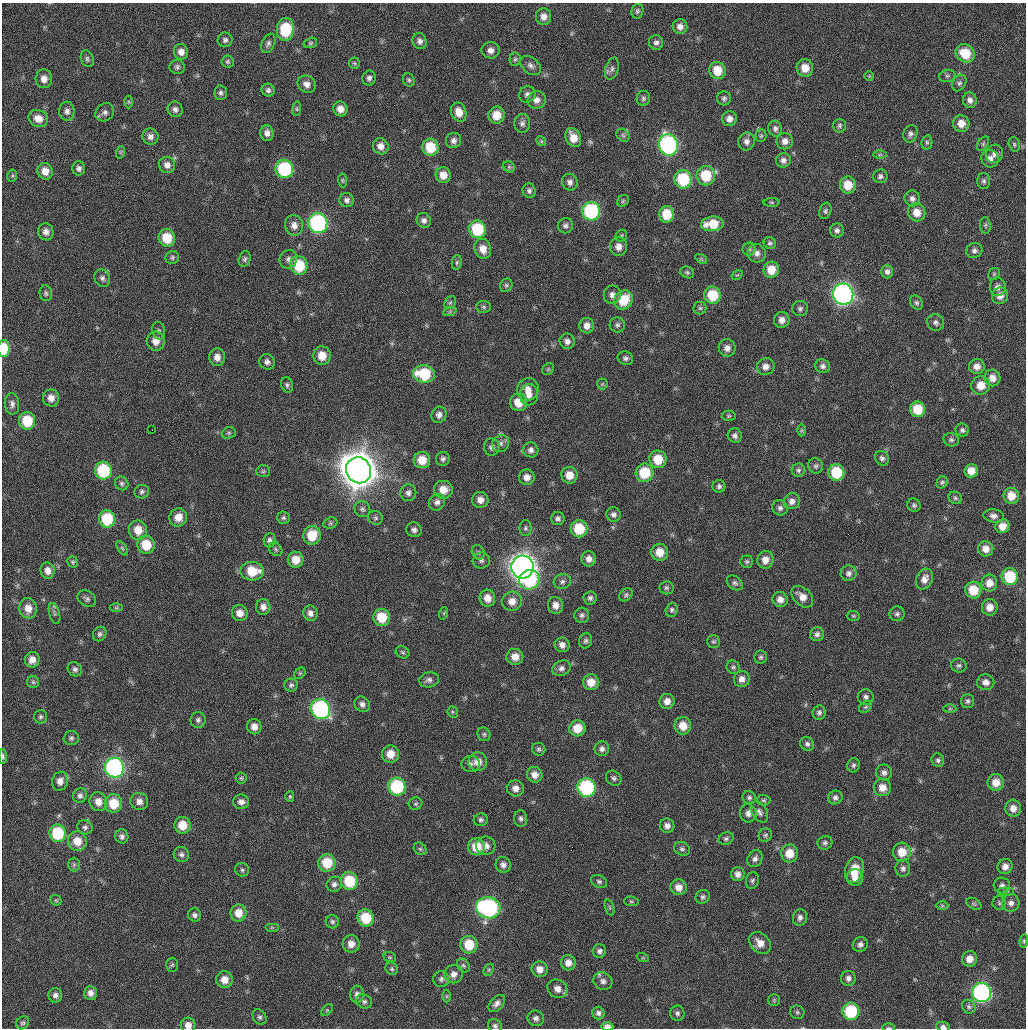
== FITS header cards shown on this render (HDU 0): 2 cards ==
NAXIS1  =                 1024 / Comment
NAXIS2  =                 1026 / Comment

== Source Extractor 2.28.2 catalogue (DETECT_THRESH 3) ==
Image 1024 x 1026 px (HDU 0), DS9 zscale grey, 1 PNG px = 1 image px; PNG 1028 x 1030 px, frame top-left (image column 1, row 1026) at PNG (2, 3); each listed source drawn as its Kron ellipse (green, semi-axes under 4 px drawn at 4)
Background 50.3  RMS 5.7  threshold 17.1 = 3 sigma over >= 5 px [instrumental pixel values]
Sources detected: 426; all 426 listed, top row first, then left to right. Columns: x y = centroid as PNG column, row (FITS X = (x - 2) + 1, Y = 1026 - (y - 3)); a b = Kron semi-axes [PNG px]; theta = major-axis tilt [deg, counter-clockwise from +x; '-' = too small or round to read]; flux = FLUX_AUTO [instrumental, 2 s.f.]
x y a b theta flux
637 11 7 6 - 810
544 17 8 7 - 2600
680 26 7 7 - 2000
285 29 11 8 83 17000
225 40 7 7 - 1200
420 41 8 7 - 1700
268 43 10 6 64 1300
310 43 7 5 16 610
656 43 7 7 - 1300
490 50 9 8 - 2200
181 52 8 7 - 2500
965 53 10 8 -38 9900
87 59 9 6 -70 960
515 59 7 5 85 790
228 61 6 6 - 730
354 63 5 5 - 590
531 66 11 8 -39 1700
177 67 7 7 - 1100
805 68 9 8 - 4800
612 69 11 6 73 1300
717 70 9 8 - 7500
869 76 5 5 - 490
947 76 8 6 13 770
369 78 7 6 - 1300
44 79 9 8 - 2800
409 80 7 5 -63 770
959 83 9 6 60 1100
307 84 9 8 - 2300
268 90 6 6 - 1000
221 93 7 6 - 1000
527 94 8 8 - 1500
643 98 7 6 - 970
724 98 7 7 - 990
537 100 9 8 - 2300
970 100 8 7 - 1800
129 102 6 4 -90 490
175 109 8 7 - 1500
297 109 7 3 82 520
340 109 7 7 - 3100
67 111 9 7 -88 1800
105 112 10 8 39 1600
459 112 10 7 -69 4000
496 115 8 8 - 5700
38 118 10 8 -24 3900
729 119 7 7 - 2400
522 123 9 8 - 1500
961 123 8 8 - 4000
840 125 7 6 - 910
775 129 8 6 -76 1300
267 133 8 6 -87 2000
910 134 9 7 67 1400
623 135 7 5 -45 870
761 136 6 5 - 650
150 137 8 8 - 1900
573 138 10 7 -64 4900
453 141 8 7 - 1600
541 141 5 4 - 530
785 141 8 8 - 2300
746 142 9 8 - 1900
927 142 7 5 78 750
983 144 8 5 55 690
1014 144 7 5 -76 740
668 145 11 9 -75 80000
381 146 8 7 - 2700
430 147 8 8 - 11000
121 152 6 4 71 510
995 154 9 8 - 1900
880 155 7 4 1 590
990 159 9 8 - 2200
783 160 7 7 - 1600
167 165 8 8 - 2200
509 167 6 5 - 600
79 168 7 6 - 1300
284 169 9 8 - 32000
45 171 8 7 - 3800
443 175 8 7 - 4000
12 176 6 5 - 670
706 176 10 9 - 13000
880 176 7 7 - 1000
683 179 9 8 - 19000
342 180 7 4 -84 580
984 181 8 6 -89 1000
570 182 8 7 - 1600
848 185 8 8 - 7000
529 191 7 6 - 1200
912 198 8 7 - 1700
347 200 7 7 - 1400
623 201 6 5 - 610
771 202 8 4 -1 600
591 211 9 9 - 39000
825 211 8 5 72 890
917 212 9 8 - 4200
667 214 8 7 - 9300
424 220 7 7 - 1500
318 223 10 9 - 69000
712 224 11 7 6 8300
294 225 10 9 - 2800
985 225 8 5 -86 760
565 226 8 7 - 1300
477 229 9 8 - 19000
837 230 7 7 - 1300
46 232 8 7 - 2100
621 236 6 5 - 630
167 238 9 8 - 10000
770 243 6 5 - 790
618 247 9 8 - 2600
483 249 10 8 -75 3900
749 249 6 6 - 910
974 250 8 7 - 1300
757 253 9 9 - 2100
172 258 7 6 - 840
245 259 8 5 70 900
288 259 9 8 - 1700
701 259 6 4 -34 500
457 262 7 5 84 710
299 265 9 8 - 16000
771 270 8 7 - 6000
887 271 7 6 - 1500
687 272 7 5 -24 770
994 274 6 5 - 570
737 275 6 4 31 450
102 278 9 7 -63 1400
506 285 7 6 - 810
998 287 9 8 - 1600
46 293 8 6 -84 930
843 294 10 10 - 150000
612 295 9 8 - 1900
712 295 9 8 - 12000
1000 296 8 8 - 2600
623 300 10 9 - 11000
450 303 7 5 52 720
917 303 8 6 -57 860
483 307 7 6 - 820
700 308 6 6 - 710
800 308 8 7 - 1100
450 311 7 4 19 630
782 320 8 7 - 2200
936 322 9 8 - 1400
617 325 8 7 - 1100
587 326 7 7 - 2700
159 331 9 6 -78 890
156 341 9 9 - 3400
567 341 8 7 - 1700
4 348 8 5 -90 11000
727 348 9 8 - 2300
322 356 9 8 - 5600
217 357 9 7 -86 2900
625 358 8 6 -18 1100
267 362 8 7 - 1600
823 366 7 6 - 1300
977 366 8 7 - 2500
766 367 9 8 - 2300
548 369 6 5 - 620
424 374 11 9 -10 17000
992 378 8 8 - 3100
602 384 5 5 - 530
287 385 8 6 -71 910
981 385 9 9 - 4800
528 389 11 10 - 3500
529 395 10 9 - 2800
51 398 8 8 - 2800
518 402 9 8 - 6200
12 404 11 7 -86 1700
918 409 8 7 - 9500
439 415 8 7 - 1800
729 416 7 5 2 670
27 421 9 8 - 13000
152 430 2 2 - 1900
801 430 6 4 89 570
962 430 6 6 - 1000
229 433 7 5 20 660
735 436 7 7 - 1400
951 440 7 6 - 940
501 444 9 8 - 1700
492 447 8 7 - 1700
531 450 8 7 - 1500
882 458 7 6 - 1200
443 459 7 7 - 1200
658 459 9 8 - 8200
422 460 8 8 - 6400
816 466 8 7 - 1100
358 470 13 12 - 870000
799 470 7 6 - 1000
103 471 9 8 - 23000
263 471 7 5 2 740
971 471 6 6 - 4000
836 472 8 8 - 15000
644 473 9 9 - 13000
569 475 8 8 - 5200
527 477 8 7 - 2700
942 482 6 5 - 730
122 483 7 6 - 920
719 486 6 6 - 1000
443 490 9 9 - 4600
142 492 7 6 - 1000
408 493 8 8 - 1600
1011 496 8 7 - 5200
955 498 7 6 - 750
480 500 8 8 - 2700
792 501 8 7 - 2100
437 502 8 8 - 1600
914 505 7 6 - 850
780 508 8 7 - 1300
362 509 8 7 - 1100
613 514 7 7 - 1400
993 516 10 6 -5 1600
178 517 9 8 - 4200
283 518 6 6 - 880
375 518 7 6 - 880
107 519 8 8 - 16000
558 519 6 6 - 1200
330 523 7 5 21 710
1002 526 7 7 - 3800
525 528 8 6 89 860
579 529 8 8 - 13000
138 530 10 9 - 5700
414 530 8 7 - 1400
312 535 9 8 - 10000
270 540 7 6 - 1200
146 545 9 8 - 9900
122 548 8 4 -54 610
276 549 7 6 - 770
986 549 8 7 - 3200
478 552 7 6 - 920
660 552 8 8 - 5500
589 559 7 7 - 2300
296 560 8 8 - 5100
765 560 9 8 - 3300
481 561 9 8 - 1300
73 562 6 5 - 680
747 562 6 6 - 750
523 567 11 11 - 350000
48 571 8 7 - 2700
252 571 12 9 -2 10000
849 573 8 8 - 1600
1010 577 8 8 - 17000
924 579 11 8 64 2500
529 580 10 9 - 28000
562 582 8 7 - 1300
735 583 9 6 -39 1100
989 583 8 8 - 3600
666 588 7 6 - 840
973 590 8 8 - 8700
626 595 7 5 45 810
802 597 13 8 -44 3600
487 598 8 8 - 3600
590 598 7 6 - 1100
87 599 10 7 -32 1200
780 599 8 7 - 2500
512 601 10 9 - 3700
556 605 8 7 - 2700
263 607 8 7 - 2100
990 607 8 8 - 3500
28 608 10 8 -78 4100
116 608 6 4 0 580
672 610 7 6 - 920
240 613 8 8 - 3400
310 613 8 7 - 1900
444 613 6 4 72 520
54 614 11 5 -75 1000
897 614 7 7 - 1000
582 615 7 7 - 1200
853 616 6 5 - 550
382 617 8 8 - 10000
100 634 7 6 - 990
817 634 7 7 - 1400
586 641 8 6 70 1000
713 642 6 6 - 740
562 645 7 7 - 2200
402 652 7 5 -32 740
515 657 8 8 - 3800
761 657 6 6 - 800
32 660 8 7 - 3000
959 666 8 7 - 1000
733 667 7 6 - 860
562 668 9 7 26 1700
75 669 7 6 - 1200
300 673 6 5 - 590
742 679 8 8 - 2500
429 680 10 7 11 1500
33 682 6 6 - 820
591 682 8 8 - 5000
986 682 8 8 - 2300
291 685 7 6 - 970
866 697 8 7 - 1300
667 701 7 7 - 2800
967 701 7 6 - 1000
362 704 8 7 - 1600
866 707 7 5 39 740
320 709 10 9 - 70000
950 709 6 4 1 530
453 712 6 5 - 540
819 713 7 6 - 1100
41 717 7 6 - 890
198 720 7 7 - 1200
683 726 9 8 - 5500
254 727 8 7 - 2800
577 728 8 8 - 7100
484 734 7 6 - 800
71 738 7 7 - 990
807 744 7 6 - 1100
539 749 6 6 - 830
602 749 7 7 - 1400
390 754 8 8 - 5300
3 756 7 4 -89 830
938 760 7 6 - 980
478 762 9 9 - 3600
471 764 9 8 - 1300
853 765 7 6 - 970
114 768 10 9 - 100000
884 772 8 8 - 1700
535 775 8 7 - 3000
241 778 5 5 - 590
614 778 8 7 - 1100
60 781 9 8 - 2600
996 782 8 8 - 4600
397 787 9 8 - 29000
515 788 8 8 - 2500
586 788 9 9 - 37000
882 788 8 8 - 4000
80 796 7 6 - 1200
290 796 5 4 - 550
835 797 7 7 - 1300
749 798 7 6 - 970
763 800 7 5 -1 690
139 801 9 8 - 2200
98 802 9 8 - 3500
241 802 8 7 - 1900
113 803 9 8 - 9500
416 804 7 6 - 760
1013 808 8 8 - 3200
759 812 11 7 -60 1600
748 813 9 8 - 2100
521 819 8 6 -86 1100
481 820 7 6 - 1000
182 825 8 8 - 6300
667 826 7 7 - 1800
85 827 8 7 - 1100
58 833 9 8 - 18000
765 835 7 6 - 870
122 836 7 6 - 1300
726 839 8 6 22 950
77 841 10 9 - 5600
825 843 7 6 - 1000
486 846 9 9 - 2600
477 847 8 8 - 8100
420 849 7 5 -44 770
682 849 8 6 -25 1100
902 852 9 9 - 6300
789 853 9 8 - 6200
181 854 8 7 - 1300
755 859 9 7 60 1500
327 863 9 8 - 11000
74 864 7 5 90 900
503 865 8 7 - 1600
1005 867 7 7 - 2400
903 868 8 7 - 1400
242 870 7 6 - 850
854 870 13 9 74 7900
738 874 7 6 - 2000
855 877 8 8 - 2600
349 881 9 8 - 14000
752 881 8 6 77 980
599 882 8 6 -23 970
334 884 8 7 - 1400
1002 886 8 8 - 1400
679 887 8 8 - 3200
1006 891 8 4 0 650
703 897 7 6 - 1000
56 900 6 5 - 560
631 901 7 4 -5 590
999 903 7 6 - 870
1011 903 9 8 - 2000
974 904 8 5 -30 680
942 906 6 4 0 560
488 908 12 10 -13 72000
610 908 8 3 -71 530
238 913 8 8 - 5300
195 915 7 6 - 1200
800 917 8 7 - 1500
366 918 8 8 - 13000
332 922 6 6 - 970
272 927 7 4 0 560
1024 941 6 4 83 550
760 943 12 9 -46 3900
351 944 8 8 - 3300
469 945 9 8 - 10000
860 945 8 7 - 1400
599 951 7 6 - 1300
390 957 6 5 - 540
643 958 6 4 -18 460
969 959 8 7 - 3300
568 963 8 7 - 2900
172 965 7 6 - 830
463 965 7 5 -54 840
392 969 6 5 - 750
540 969 8 7 - 3200
489 970 6 4 61 620
454 974 9 9 - 2300
848 978 7 7 - 1700
441 979 8 8 - 1300
224 980 8 8 - 3900
603 981 10 8 -33 1700
557 989 10 9 - 3000
90 993 7 6 - 2200
982 993 10 9 - 80000
357 994 8 7 - 1600
55 995 7 7 - 1600
447 996 6 4 89 480
774 1000 6 6 - 600
364 1001 8 6 -25 1100
497 1003 10 6 47 1800
969 1007 7 6 - 910
327 1010 7 4 45 570
851 1011 8 8 - 22000
797 1012 7 6 - 920
598 1013 6 6 - 1200
677 1013 7 7 - 1100
260 1017 8 6 -57 1000
536 1018 8 7 - 1400
23 1023 7 5 46 780
188 1025 7 7 - 2700
495 1026 7 6 - 930
607 1027 6 4 -1 2100
943 1027 7 5 -9 1200
888 1028 6 3 0 430
At the frame edge (FLAGS 8, measured only in part): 9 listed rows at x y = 4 348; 3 756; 1024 941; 797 1012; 188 1025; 495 1026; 607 1027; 943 1027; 888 1028